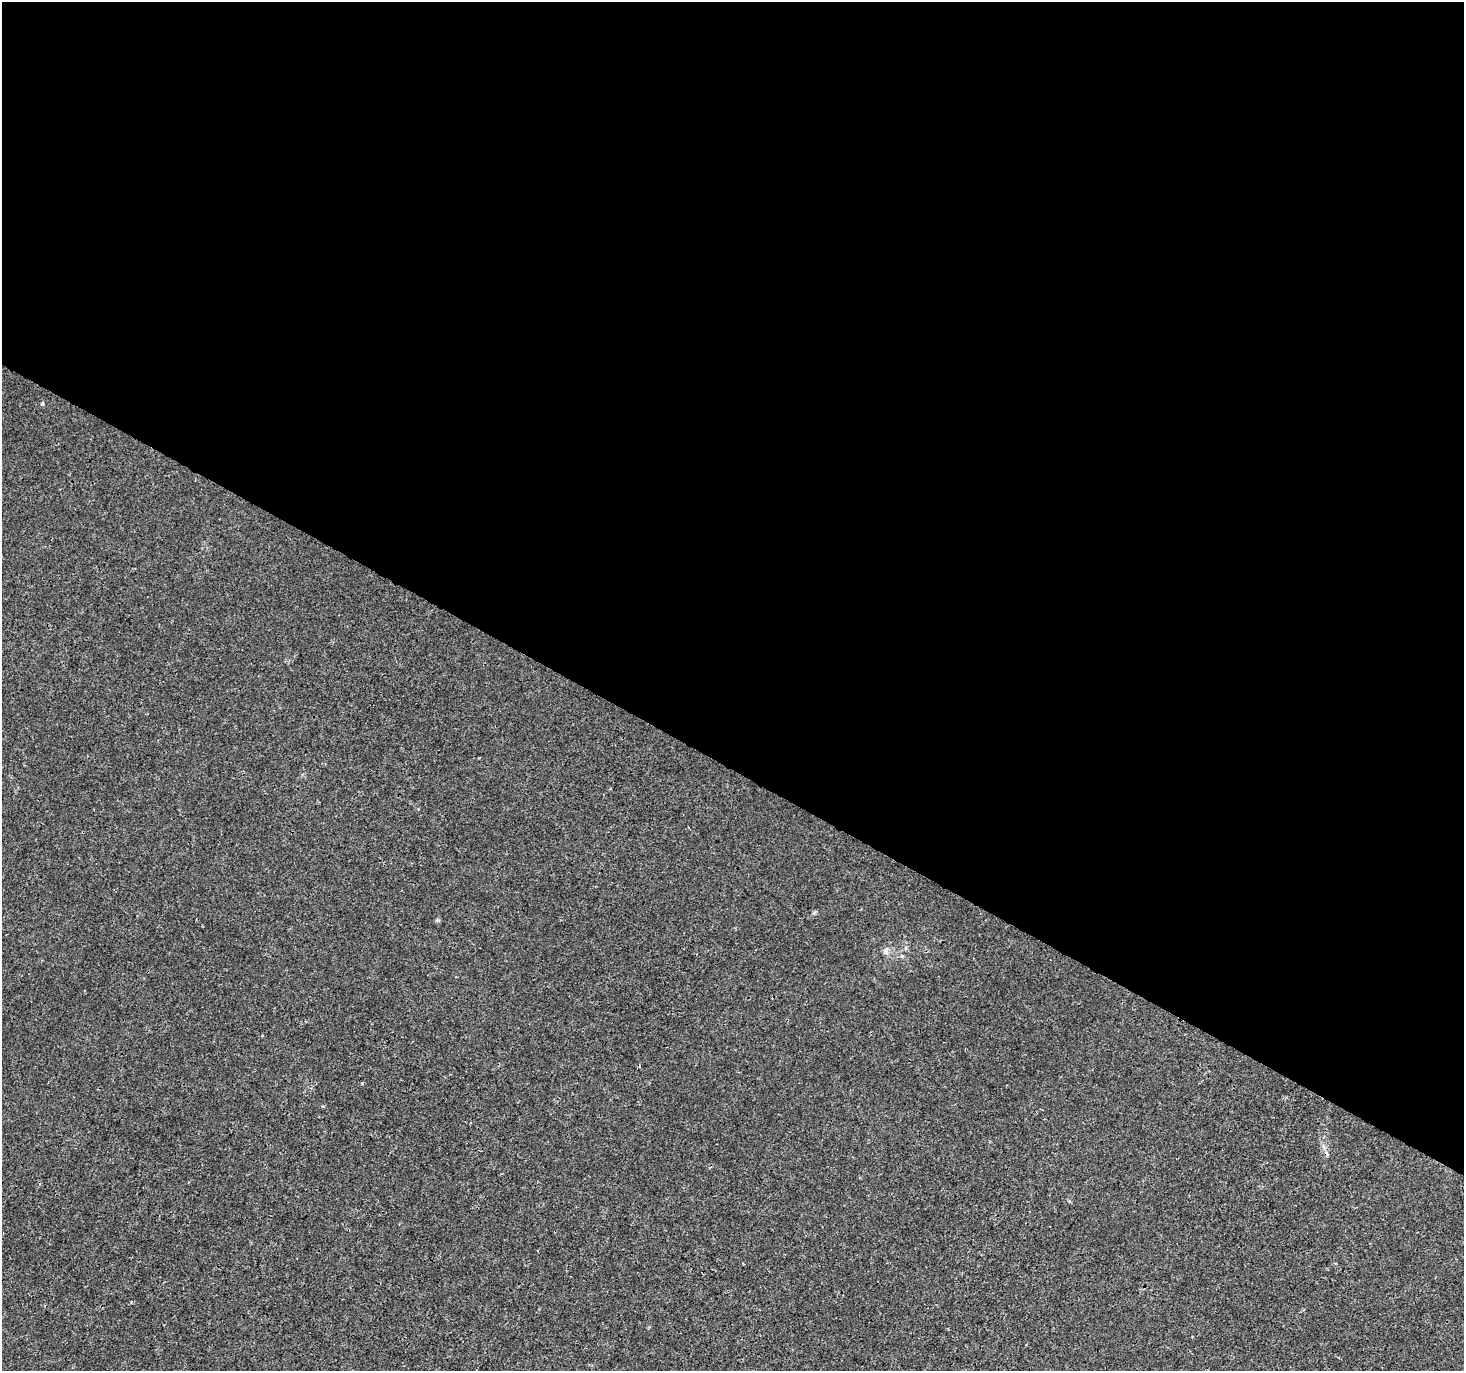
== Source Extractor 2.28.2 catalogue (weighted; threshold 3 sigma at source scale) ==
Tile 3 of 4 x 4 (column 3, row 1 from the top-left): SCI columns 2923-4384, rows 4302-5670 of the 5854 x 5930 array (HDU 1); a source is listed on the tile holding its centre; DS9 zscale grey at full resolution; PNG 1466 x 1373 px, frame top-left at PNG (2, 2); no overlay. Shown black and unused: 56% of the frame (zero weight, under 3 of 4 exposures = <1% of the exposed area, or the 3 px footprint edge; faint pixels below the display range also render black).
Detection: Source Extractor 2.28.2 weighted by HDU 2 'WHT'; one run over the whole footprint, this tile lists its part. Background 0.00142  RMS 0.0013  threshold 0.00607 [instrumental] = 3 sigma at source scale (4.5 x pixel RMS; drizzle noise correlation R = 1.50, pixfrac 1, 0.0396/0.0396 arcsec/px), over >= 5 px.
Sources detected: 3; all 3 listed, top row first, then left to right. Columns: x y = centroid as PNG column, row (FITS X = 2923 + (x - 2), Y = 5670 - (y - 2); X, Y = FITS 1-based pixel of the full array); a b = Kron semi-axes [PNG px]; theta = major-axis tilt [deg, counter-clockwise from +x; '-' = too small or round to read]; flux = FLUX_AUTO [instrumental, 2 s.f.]
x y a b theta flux
42 404 5 4 - 0.16
437 920 6 4 -46 0.19
886 951 10 7 72 0.53